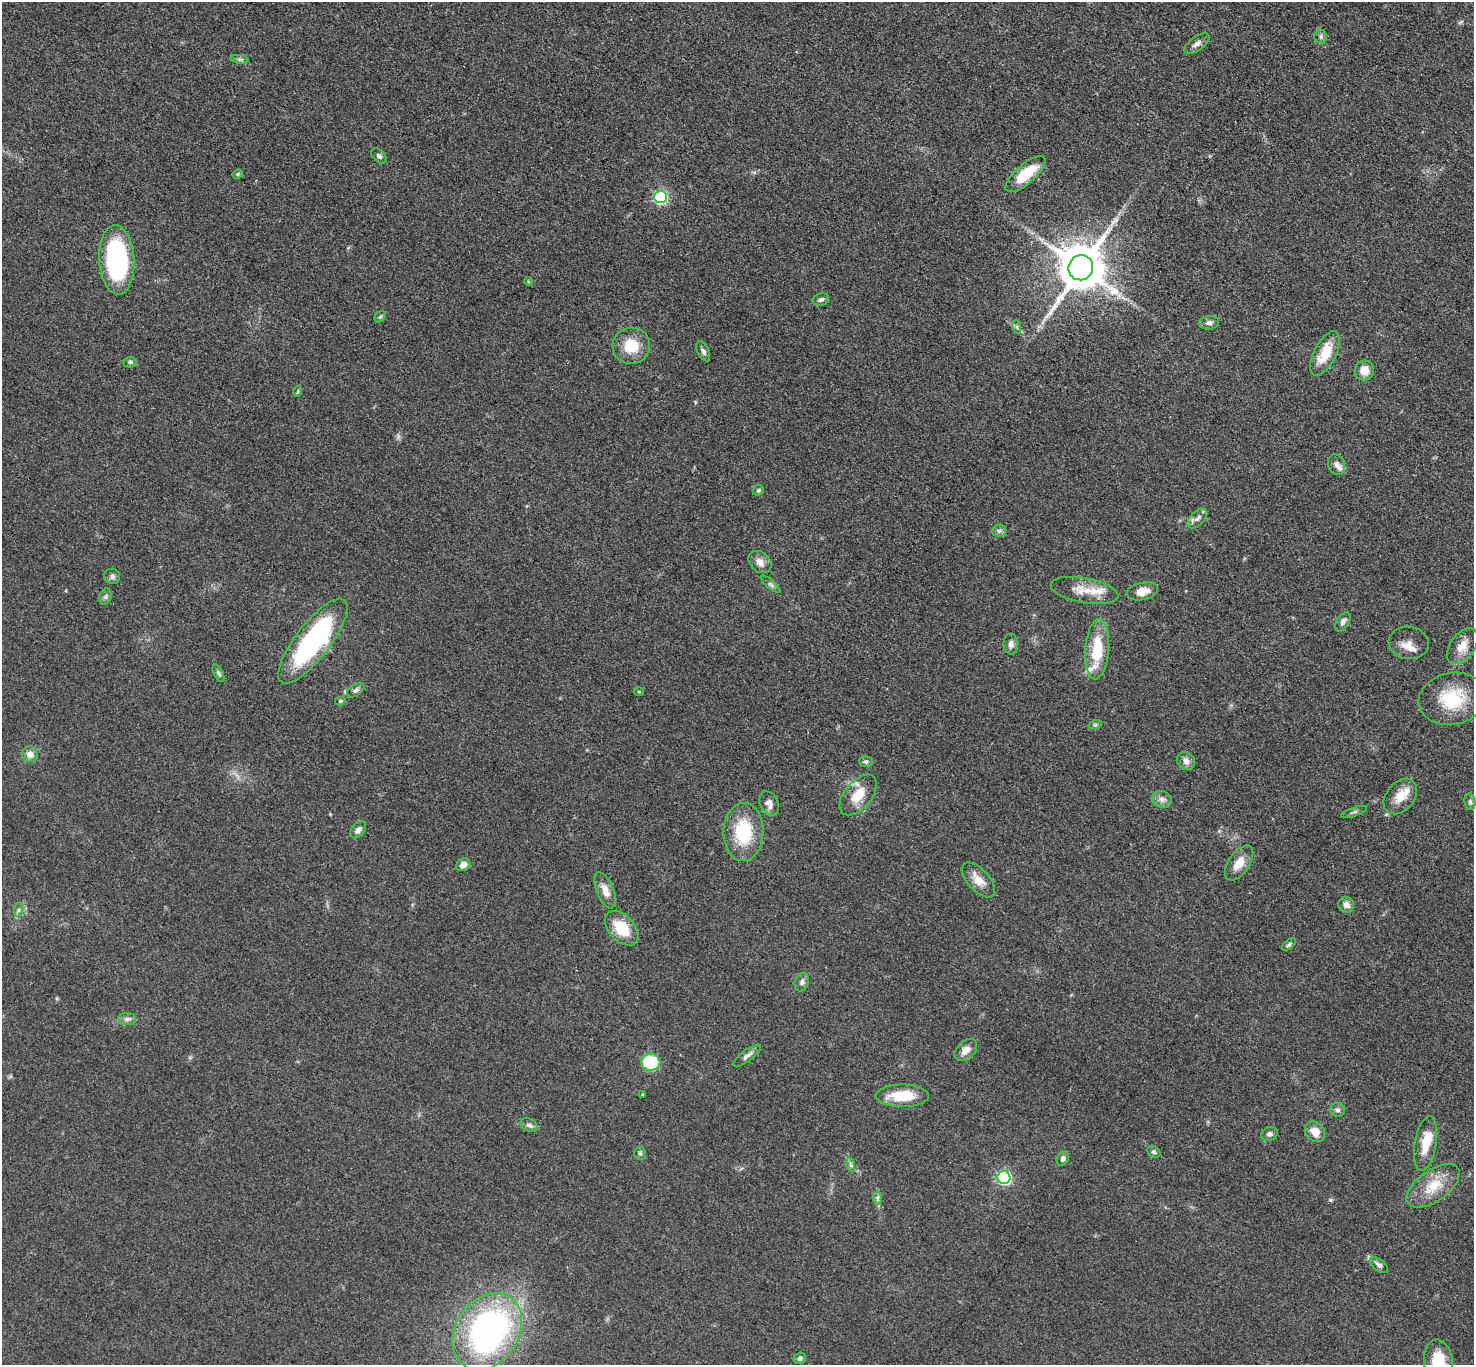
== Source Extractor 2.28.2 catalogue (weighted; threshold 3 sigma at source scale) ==
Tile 10 of 4 x 4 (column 2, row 3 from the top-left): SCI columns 1485-2956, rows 1525-2887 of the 5909 x 5914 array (HDU 1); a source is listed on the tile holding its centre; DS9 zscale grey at full resolution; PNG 1476 x 1367 px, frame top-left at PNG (2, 2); each listed source drawn as its Kron ellipse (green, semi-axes under 4 px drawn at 4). Nothing masked; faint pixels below the display range render black.
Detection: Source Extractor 2.28.2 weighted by HDU 2 'WHT'; one run over the whole footprint, this tile lists its part. Background 0.0536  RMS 0.0058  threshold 0.0259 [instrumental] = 3 sigma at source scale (4.5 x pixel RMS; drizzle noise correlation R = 1.50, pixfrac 1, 0.05/0.05 arcsec/px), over >= 5 px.
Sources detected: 92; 1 long thin detection or spike segment (spike, bleed or trail) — neither listed nor drawn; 7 inside a brighter listed object's ellipse — not listed separately; the other 84 listed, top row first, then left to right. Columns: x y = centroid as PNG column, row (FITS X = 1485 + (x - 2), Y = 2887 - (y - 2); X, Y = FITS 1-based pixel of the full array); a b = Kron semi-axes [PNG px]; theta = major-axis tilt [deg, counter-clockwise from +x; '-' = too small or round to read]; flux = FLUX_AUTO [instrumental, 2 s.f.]
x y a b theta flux
1321 36 7 6 - 1.5
1197 44 14 7 36 2.7
240 59 9 4 -8 1.4
379 156 9 6 -42 1.7
238 174 5 4 - 0.86
1025 174 25 9 41 18
660 197 6 6 - 87
117 260 35 17 -86 90
1081 268 13 12 - 2800
528 281 4 3 - 0.53
821 300 8 6 18 1.4
380 317 6 5 - 0.93
1209 323 10 6 6 2.1
1017 327 7 4 -72 1
631 346 19 18 - 15
703 351 11 5 -64 2.1
1325 353 24 11 64 14
130 362 6 5 - 1
1364 370 10 9 - 6
298 392 5 3 - 0.66
1336 465 11 8 -67 2.7
758 490 6 5 - 0.92
1197 519 12 6 44 2.7
999 531 7 6 - 1.4
760 562 13 9 -42 4.1
112 576 8 7 - 1.9
771 584 12 4 -40 1.5
1084 590 34 12 -10 11
1142 591 16 8 11 6.2
105 597 8 5 73 1.4
1343 622 11 6 59 2.3
313 641 52 17 52 100
1409 643 20 16 -6 6.3
1011 644 10 7 -86 2.5
1462 646 20 12 54 7.5
1097 649 30 12 86 23
219 673 9 4 -62 1.4
356 690 10 5 35 1.6
639 692 5 3 - 0.56
1452 699 34 26 10 28
340 701 5 4 - 0.96
1095 725 7 4 18 0.92
30 754 8 8 - 4.4
866 761 7 5 0 1.1
1186 761 10 8 -46 3.1
858 795 24 13 50 12
1400 796 20 14 50 8.9
1162 799 10 8 -17 3.1
1470 802 8 5 -80 1.4
769 804 13 9 -64 3.5
1354 812 14 3 19 1.2
358 830 10 6 47 2.7
743 832 29 20 89 31
1239 863 20 10 55 8.1
463 865 7 6 - 4.1
978 880 21 11 -47 7.5
605 890 19 8 -67 6.1
1346 905 8 7 - 3.6
18 910 7 4 89 1.1
622 928 20 12 -47 17
1289 944 8 4 37 1.1
802 982 9 7 73 2
127 1019 9 6 0 1.9
966 1050 13 8 43 4.4
747 1056 16 5 37 2.6
651 1062 9 8 - 34
643 1094 3 3 - 0.59
902 1096 26 11 0 17
1338 1110 7 7 - 1.7
529 1125 9 6 -30 2
1315 1132 11 9 -48 6.5
1269 1134 8 6 22 1.9
1426 1144 27 11 80 12
1154 1152 7 5 -35 1.3
640 1153 6 5 - 1.3
1063 1158 7 6 - 2.2
851 1165 7 4 -71 1.1
1004 1178 6 6 - 91
1433 1186 30 15 35 16
877 1198 7 4 -89 1.4
1379 1265 11 5 -37 2
487 1332 41 31 56 160
800 1358 6 5 - 1.7
1438 1362 22 14 -83 20
Isophote crosses this tile's border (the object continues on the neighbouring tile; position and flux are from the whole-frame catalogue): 1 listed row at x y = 1438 1362